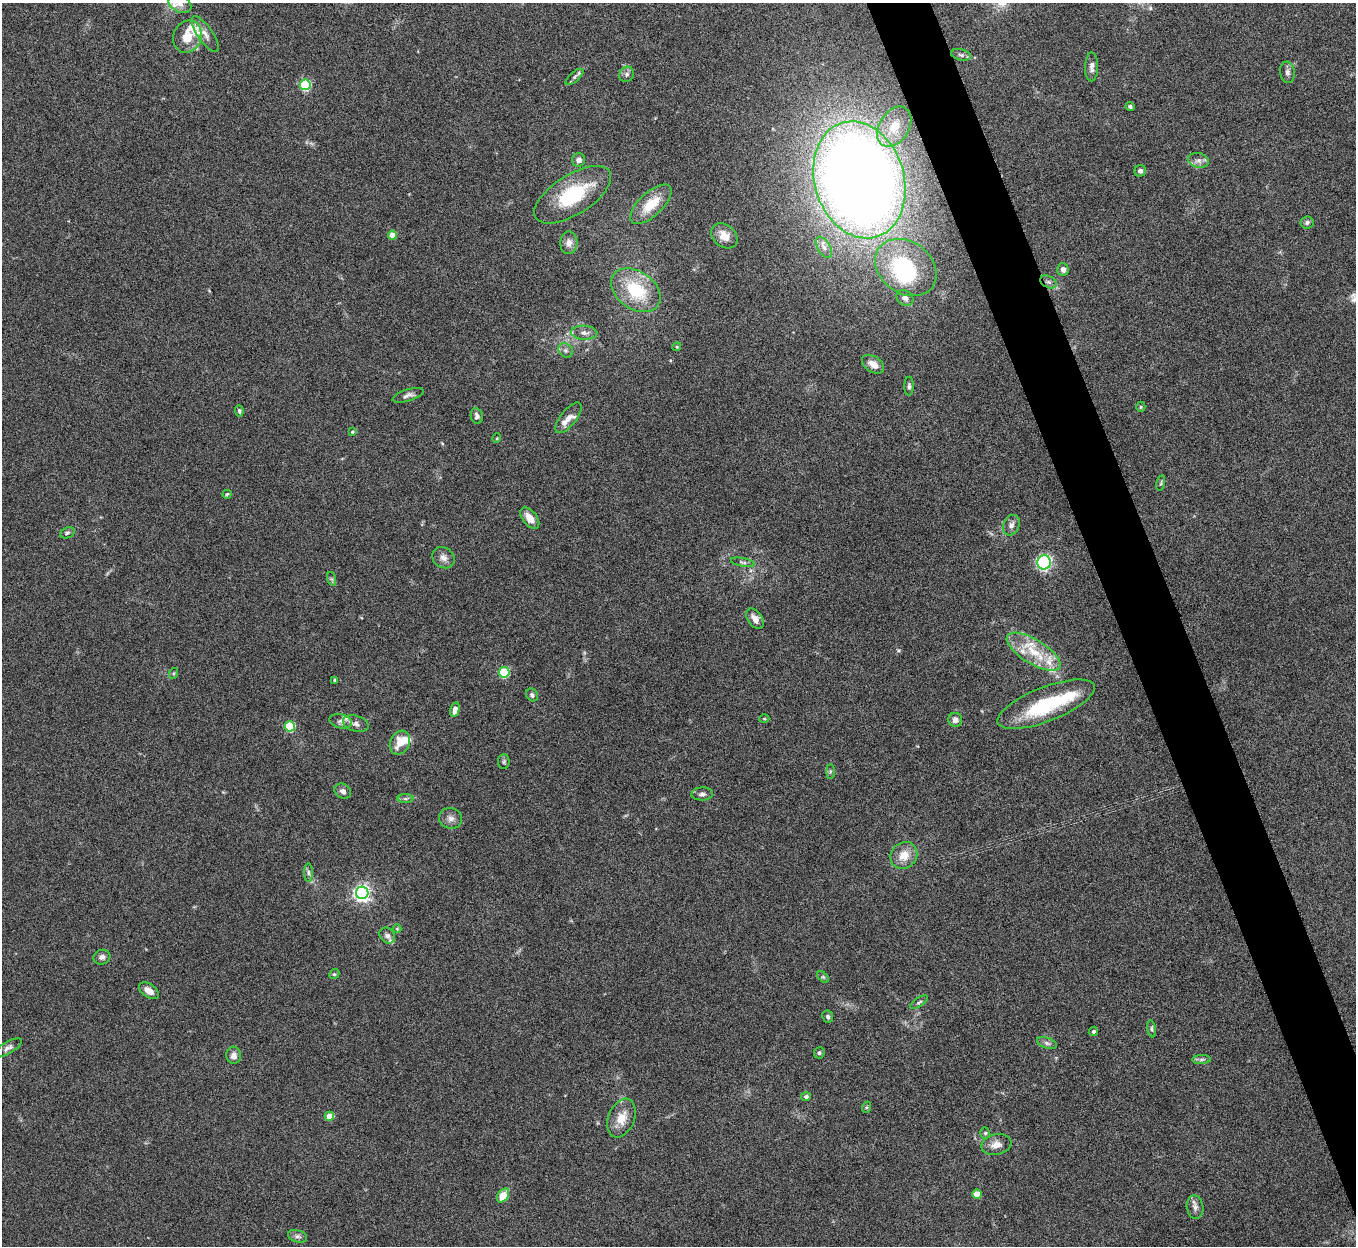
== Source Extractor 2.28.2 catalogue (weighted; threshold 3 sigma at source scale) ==
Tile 6 of 4 x 4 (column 2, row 2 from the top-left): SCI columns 1356-2709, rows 2641-3884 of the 5421 x 5406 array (HDU 1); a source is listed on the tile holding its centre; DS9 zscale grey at full resolution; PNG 1358 x 1248 px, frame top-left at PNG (2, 3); each listed source drawn as its Kron ellipse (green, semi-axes under 4 px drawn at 4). Shown black and unused: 4% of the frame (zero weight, under 5 of 10 exposures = <1% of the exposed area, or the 3 px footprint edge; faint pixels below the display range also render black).
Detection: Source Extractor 2.28.2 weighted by HDU 2 'WHT'; one run over the whole footprint, this tile lists its part. Background 0.146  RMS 0.0057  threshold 0.0235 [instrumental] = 3 sigma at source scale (4.09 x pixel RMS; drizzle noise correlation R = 1.36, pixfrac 0.8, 0.05/0.05 arcsec/px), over >= 5 px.
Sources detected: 106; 2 inside a brighter object's white glare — neither listed nor drawn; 8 inside a brighter listed object's ellipse — not listed separately; the other 96 listed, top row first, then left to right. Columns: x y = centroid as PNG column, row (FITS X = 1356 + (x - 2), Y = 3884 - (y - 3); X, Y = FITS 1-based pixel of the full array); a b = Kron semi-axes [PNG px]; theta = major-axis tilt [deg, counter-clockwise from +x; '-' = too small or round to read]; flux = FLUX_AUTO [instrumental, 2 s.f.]
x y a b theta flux
180 4 12 8 -28 3.4
205 34 21 7 -55 4
187 36 16 14 66 9.4
961 55 10 5 -13 1.4
1092 67 14 6 89 2.7
1287 72 11 7 -83 2
627 74 8 7 - 1.6
574 77 11 5 40 1.4
305 85 5 5 - 46
1130 106 5 4 - 0.88
894 127 22 15 58 12
579 160 7 6 - 2.7
1198 160 11 7 -11 2.6
1140 171 6 5 - 1.7
859 180 59 45 -73 840
573 195 43 20 32 36
651 204 26 11 43 12
1307 222 7 6 - 1.3
392 235 4 4 - 7.7
724 236 14 11 -40 6.4
569 243 11 8 87 3.1
824 247 12 6 -58 2.4
906 267 33 25 -37 45
1063 269 6 5 - 2.6
1048 282 9 5 -26 1.6
636 290 27 19 -35 28
905 298 9 7 -38 2.1
584 333 13 7 -3 2.9
677 347 4 4 - 0.63
566 350 8 6 -44 1.7
873 364 12 7 -33 4.7
909 386 9 4 90 1.2
408 395 16 6 18 2.2
1141 407 5 4 - 0.68
239 411 5 4 - 0.95
477 416 8 6 -80 1.6
568 418 18 8 51 4.1
352 432 3 3 - 0.51
497 438 5 3 - 0.45
1161 483 8 3 77 0.7
227 494 4 3 - 0.63
530 518 12 7 -52 5.8
1011 525 11 8 63 2.6
67 533 7 5 21 1.1
443 558 12 10 -37 3.2
743 562 12 4 -11 1.4
1044 562 7 7 - 61
332 579 7 4 -71 0.86
755 619 11 7 -55 4.3
1034 652 30 12 -31 16
504 672 5 5 - 39
174 673 5 3 - 0.5
335 680 4 3 - 0.97
532 695 7 5 -54 1.4
1046 704 52 17 21 39
455 710 7 4 76 4.6
764 719 5 3 - 0.49
955 720 7 7 - 2.8
341 721 11 7 -14 2.4
356 724 13 8 -16 2.6
290 726 5 5 - 34
400 743 12 9 62 8.3
504 762 7 5 88 1.1
830 771 7 4 90 0.78
343 791 9 7 -34 2.2
702 794 11 6 1 1.9
405 799 8 4 0 1.1
451 818 11 10 - 3.1
904 855 14 12 47 8.1
308 873 9 4 -90 1.4
362 893 6 6 - 190
397 929 4 4 - 0.51
387 936 8 7 - 2.5
102 957 8 7 - 2.2
334 974 5 4 - 0.74
823 977 7 4 -44 0.81
149 991 11 6 -35 4
919 1002 10 4 33 1.2
828 1017 6 5 - 1.3
1152 1029 8 4 -80 0.9
1093 1031 5 4 - 0.9
1047 1043 10 5 -19 1.7
8 1048 15 6 31 2.1
819 1053 6 5 - 0.98
234 1055 8 7 - 2.7
1201 1059 9 4 1 1.3
806 1097 5 4 - 1.3
867 1107 6 3 71 0.65
329 1116 4 4 - 10
622 1118 20 13 69 8.4
985 1133 5 5 - 0.88
996 1145 15 10 11 4.8
977 1194 4 4 - 10
503 1196 8 5 55 9.5
1195 1207 12 8 -82 2.8
298 1236 10 6 -15 1.8
Isophote crosses this tile's border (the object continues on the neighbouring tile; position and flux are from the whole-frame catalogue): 1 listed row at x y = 180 4